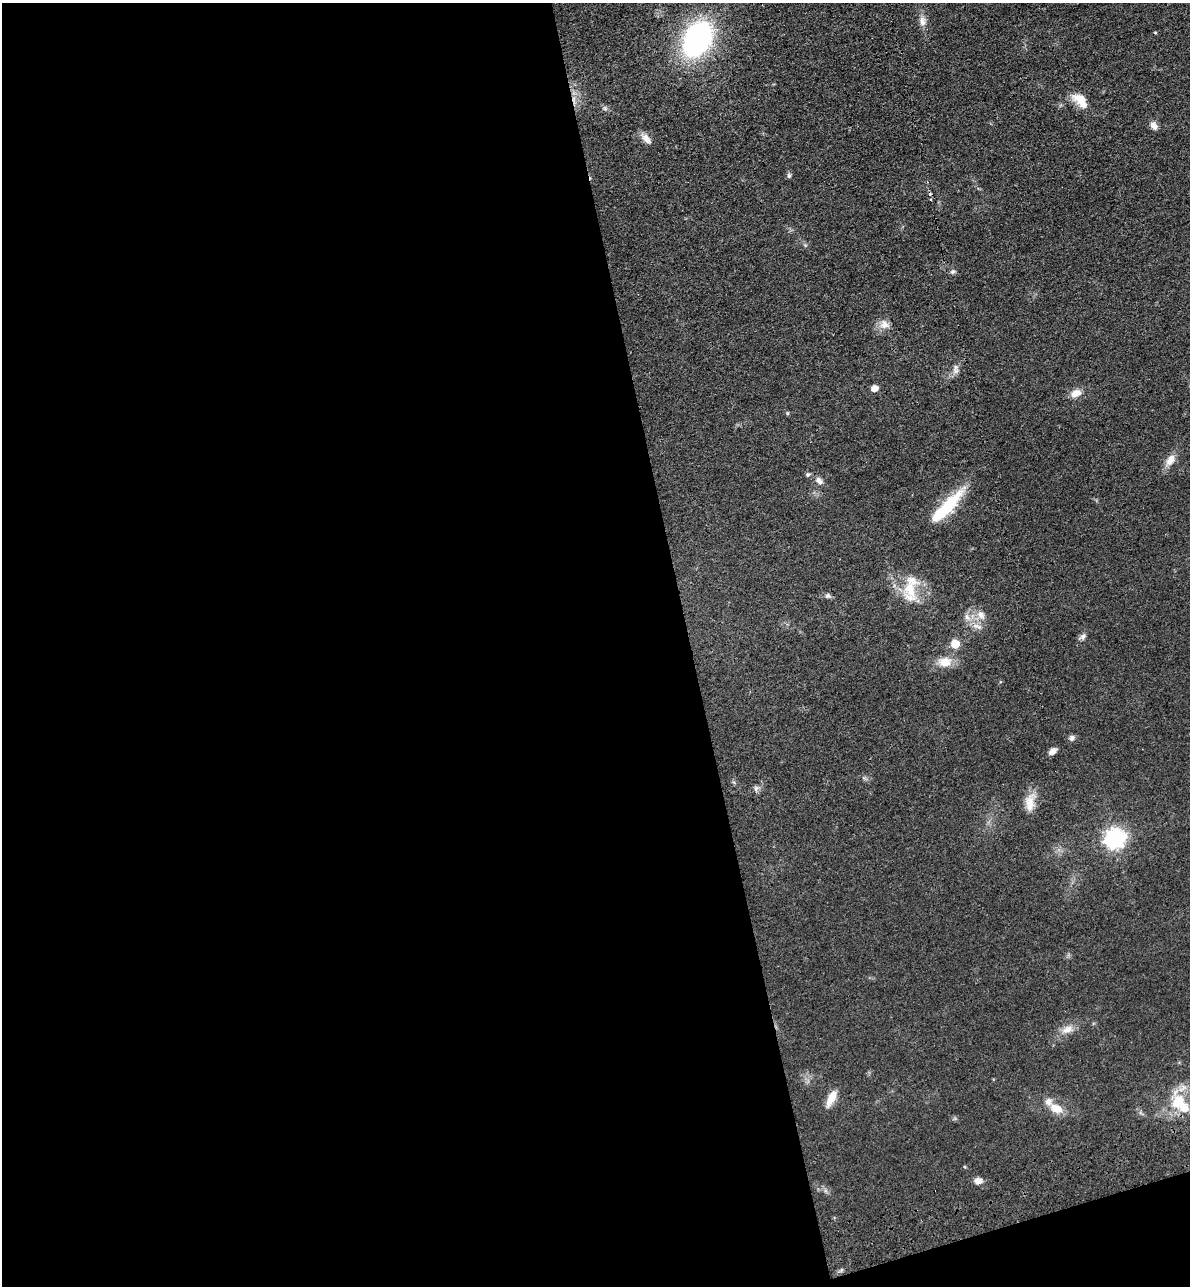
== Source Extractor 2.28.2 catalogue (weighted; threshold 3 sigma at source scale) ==
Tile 13 of 4 x 4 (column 1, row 4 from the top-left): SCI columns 298-1485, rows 115-1398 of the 5229 x 5365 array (HDU 1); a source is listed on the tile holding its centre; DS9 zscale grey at full resolution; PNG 1192 x 1288 px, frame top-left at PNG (2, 3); no overlay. Shown black and unused: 59% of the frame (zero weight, under 3 of 4 exposures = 6% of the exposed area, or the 3 px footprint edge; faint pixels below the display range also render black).
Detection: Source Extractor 2.28.2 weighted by HDU 2 'WHT'; one run over the whole footprint, this tile lists its part. Background 0.0462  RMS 0.0058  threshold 0.0259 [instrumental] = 3 sigma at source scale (4.5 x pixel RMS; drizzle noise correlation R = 1.50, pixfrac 1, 0.05/0.05 arcsec/px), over >= 5 px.
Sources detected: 43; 2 cosmic-ray / hot-pixel residue — not listed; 4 inside a brighter listed object's ellipse — not listed separately; the other 37 listed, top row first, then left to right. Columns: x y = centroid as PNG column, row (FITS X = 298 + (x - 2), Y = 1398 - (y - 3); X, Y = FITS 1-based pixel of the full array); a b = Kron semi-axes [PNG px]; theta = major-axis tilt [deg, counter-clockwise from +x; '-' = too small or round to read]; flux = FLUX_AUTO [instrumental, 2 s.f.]
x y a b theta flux
922 21 15 9 -81 3.8
1155 33 4 3 - 0.5
698 39 30 20 61 130
1080 98 18 10 -12 8.1
605 108 7 6 - 1.3
1154 126 10 7 -50 3.2
646 139 16 8 -49 4
789 175 7 5 78 1.2
929 193 3 3 - 22
953 272 7 5 42 1.3
884 325 12 11 - 4.7
956 371 10 9 - 2.7
874 388 5 5 - 6.6
1076 393 14 9 22 5
787 413 5 4 - 0.64
1170 460 14 9 58 5.6
808 474 7 5 24 1
819 481 11 7 -47 2.6
946 508 50 11 46 30
910 589 27 17 -69 17
828 596 8 7 - 1.4
981 615 13 9 -50 4.5
967 617 11 7 -66 3.2
977 626 17 5 -17 3.4
1083 636 10 6 48 2
955 644 5 5 - 19
945 662 14 11 3 8.7
1072 738 8 6 88 1.6
1053 751 9 5 39 3.1
756 788 8 6 74 1.6
1030 806 19 11 -61 6.3
1115 838 9 7 57 290
1067 1029 18 9 24 5.5
831 1098 21 8 65 7.3
1178 1101 27 19 -84 18
1056 1108 18 12 -25 8.2
978 1181 9 8 - 3.4